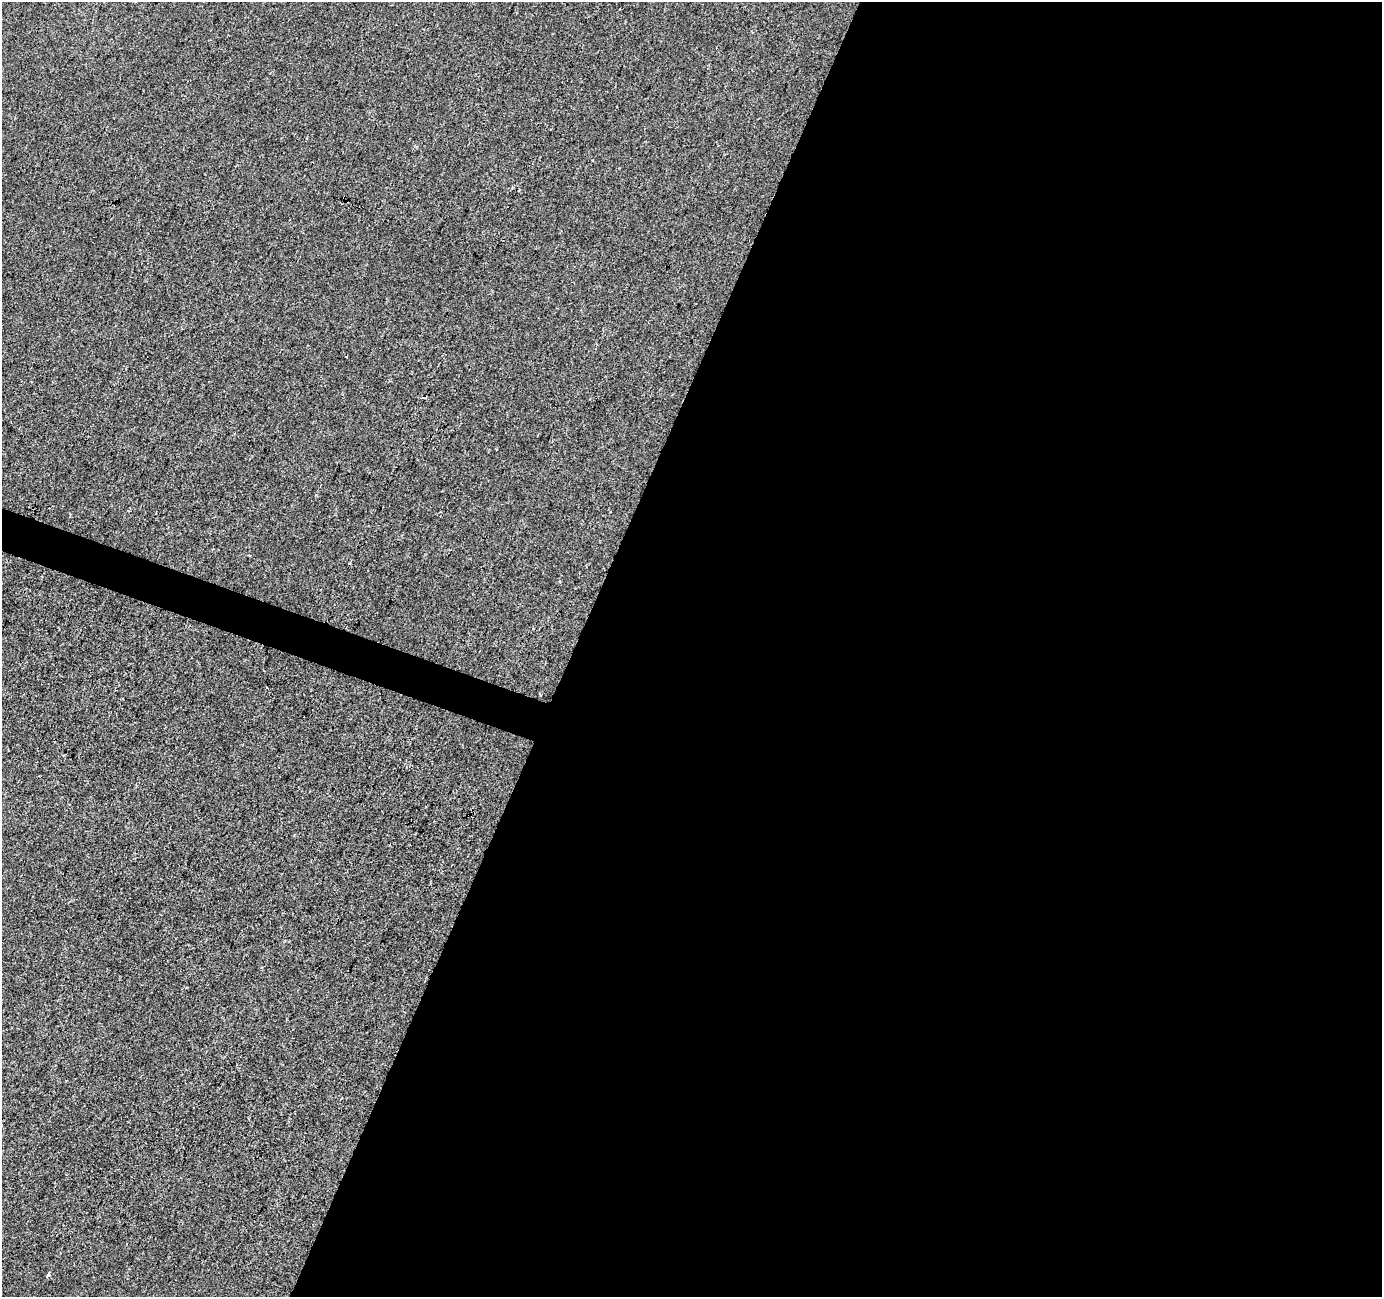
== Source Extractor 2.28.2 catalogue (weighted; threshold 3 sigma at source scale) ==
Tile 12 of 4 x 4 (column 4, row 3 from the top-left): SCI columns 4148-5527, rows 1570-2864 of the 5527 x 5664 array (HDU 1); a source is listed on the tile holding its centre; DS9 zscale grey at full resolution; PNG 1384 x 1299 px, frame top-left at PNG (2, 2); no overlay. Shown black and unused: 60% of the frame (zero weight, under 2 of 3 exposures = <1% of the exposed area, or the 3 px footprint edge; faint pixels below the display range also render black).
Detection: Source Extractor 2.28.2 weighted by HDU 2 'WHT'; one run over the whole footprint, this tile lists its part. Background -3.70e-04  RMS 0.0045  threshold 0.0202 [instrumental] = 3 sigma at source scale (4.5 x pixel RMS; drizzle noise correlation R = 1.50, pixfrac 1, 0.0396/0.0396 arcsec/px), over >= 5 px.
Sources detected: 4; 2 cosmic-ray / hot-pixel residue — not listed; the other 2 listed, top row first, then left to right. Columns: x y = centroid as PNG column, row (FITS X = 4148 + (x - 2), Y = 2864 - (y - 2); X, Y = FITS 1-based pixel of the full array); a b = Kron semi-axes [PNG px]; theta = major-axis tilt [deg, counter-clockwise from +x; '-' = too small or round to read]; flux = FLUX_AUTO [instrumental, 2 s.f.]
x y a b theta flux
249 555 3 3 - 0.61
48 1275 4 3 - 1.9